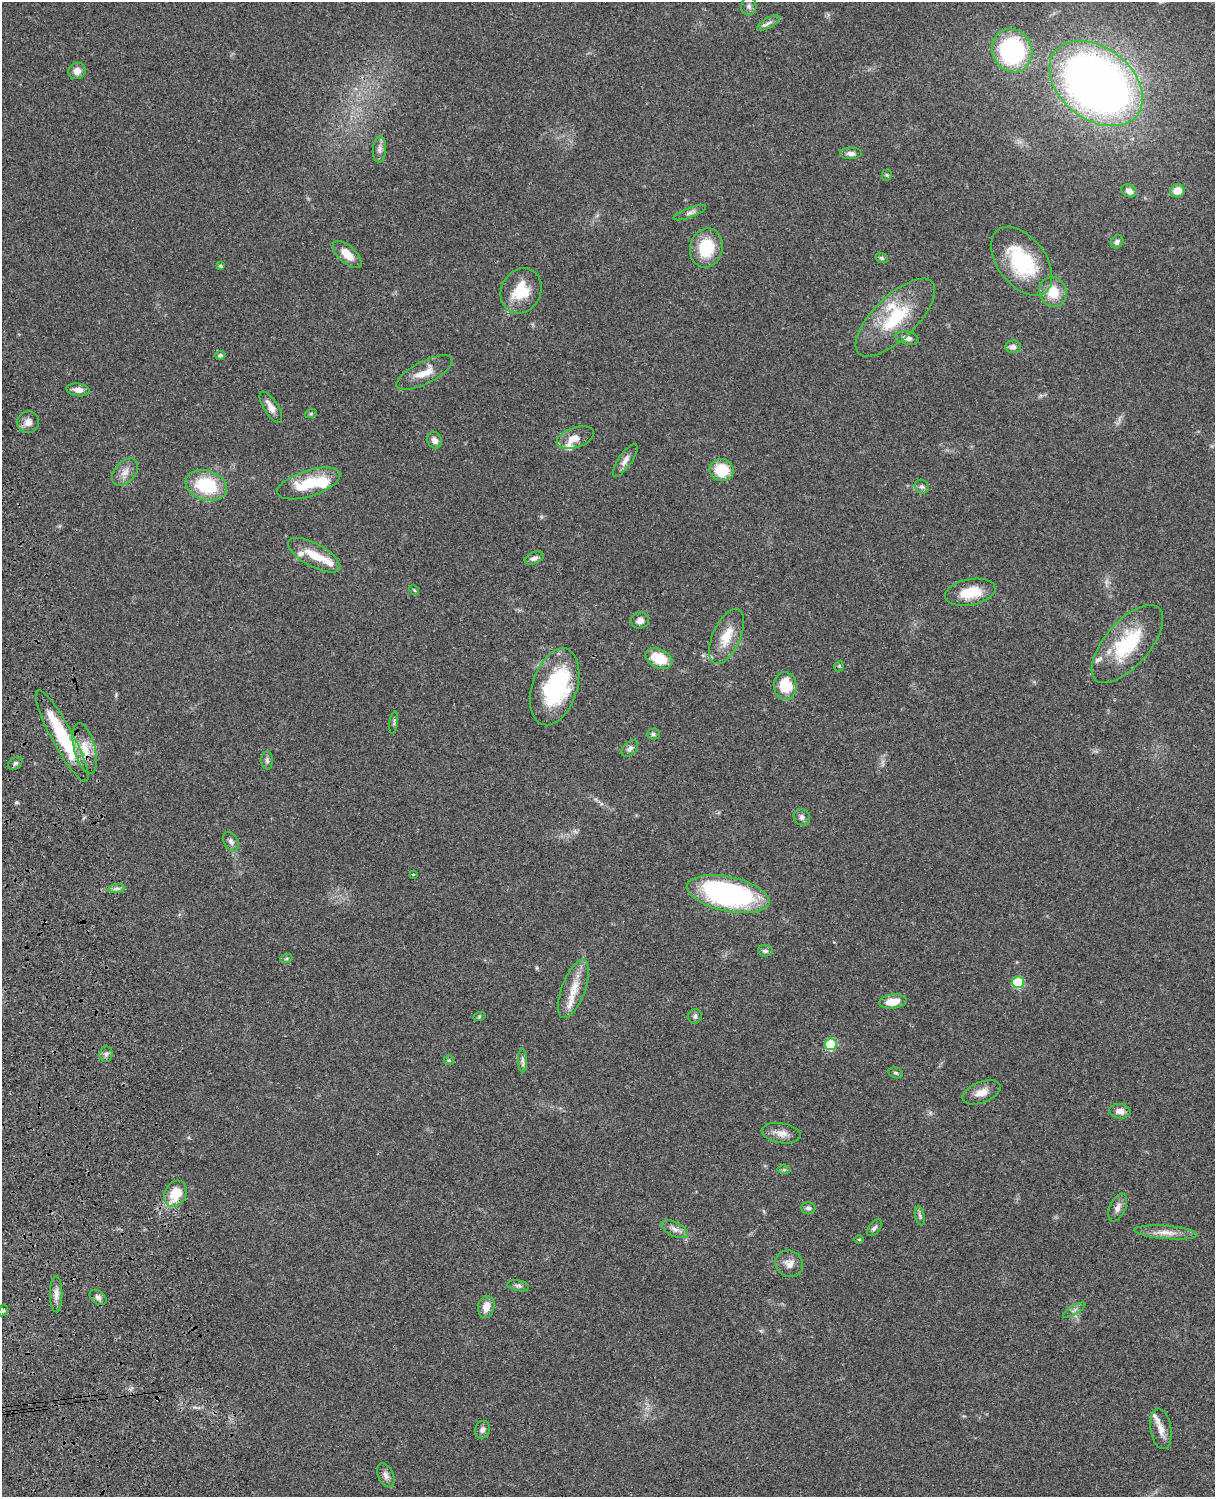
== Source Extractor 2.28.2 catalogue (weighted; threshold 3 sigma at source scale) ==
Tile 7 of 4 x 3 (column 3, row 2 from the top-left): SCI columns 2545-3757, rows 1773-3267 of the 5088 x 4927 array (HDU 1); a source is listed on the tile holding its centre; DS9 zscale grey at full resolution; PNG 1217 x 1499 px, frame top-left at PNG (2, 2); each listed source drawn as its Kron ellipse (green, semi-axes under 4 px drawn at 4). Shown black and unused: <1% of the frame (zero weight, under 3 of 4 exposures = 6% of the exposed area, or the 3 px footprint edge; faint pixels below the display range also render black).
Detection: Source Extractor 2.28.2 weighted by HDU 2 'WHT'; one run over the whole footprint, this tile lists its part. Background 0.0792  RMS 0.0058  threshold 0.0262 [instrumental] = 3 sigma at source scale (4.5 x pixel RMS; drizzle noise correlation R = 1.50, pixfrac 1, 0.05/0.05 arcsec/px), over >= 5 px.
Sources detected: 103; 2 inside a brighter object's white glare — neither listed nor drawn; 8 inside a brighter listed object's ellipse — not listed separately; the other 93 listed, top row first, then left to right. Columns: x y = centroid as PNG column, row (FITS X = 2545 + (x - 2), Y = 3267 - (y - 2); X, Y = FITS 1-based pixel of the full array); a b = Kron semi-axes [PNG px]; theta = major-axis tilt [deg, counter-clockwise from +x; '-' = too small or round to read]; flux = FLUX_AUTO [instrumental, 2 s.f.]
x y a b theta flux
749 6 9 7 86 1.8
768 23 13 5 29 2.2
1012 50 22 20 -65 80
77 71 9 8 - 3.7
1096 84 52 36 -38 470
379 149 13 6 85 2.7
851 153 11 6 0 2.6
887 175 5 5 - 0.77
1129 191 8 6 -28 3.4
1177 191 7 6 - 6.2
690 213 17 5 21 2.2
1117 242 7 6 - 1.9
706 248 20 16 77 21
347 254 18 8 -42 7.5
882 258 6 5 - 1
1022 261 39 24 -53 45
221 266 4 4 - 0.78
521 291 23 19 62 18
1053 292 15 13 -71 12
895 318 51 21 44 34
907 338 12 6 -12 3.6
1013 347 8 6 3 2.6
220 355 5 4 - 1.4
424 373 31 11 27 9.2
78 390 12 6 -7 3.6
271 407 18 7 -58 4.6
311 413 6 4 20 0.71
28 422 11 10 - 4.1
575 438 19 10 18 5.9
435 440 8 7 - 2.9
625 460 19 6 56 3.5
722 470 12 11 - 17
125 472 16 10 46 4.7
309 483 33 13 18 23
206 485 21 15 -18 30
922 487 7 6 - 1.7
314 555 29 11 -29 12
534 558 10 6 23 1.9
414 590 5 4 - 0.6
970 592 26 13 11 15
640 620 9 8 - 3.3
726 636 29 13 66 13
1127 644 48 22 49 38
659 658 14 9 -25 16
839 666 5 4 - 0.72
785 686 14 11 -84 17
555 687 40 22 73 61
394 722 11 3 81 1
653 734 6 5 - 1.1
62 736 52 10 -62 41
630 748 10 6 46 1.9
85 749 26 10 -75 10
267 760 9 5 -88 1.5
15 763 8 5 38 1.4
802 817 8 7 - 2
231 842 10 7 -60 2.2
413 874 3 3 - 0.53
117 889 8 4 8 1.7
728 894 42 17 -12 110
765 951 7 5 -7 1.4
286 959 6 4 19 0.79
1018 982 6 5 - 35
574 989 31 11 69 11
893 1002 14 7 7 8.4
695 1016 7 6 - 1.6
479 1017 6 4 20 0.71
831 1044 6 6 - 34
106 1054 8 6 88 1.7
449 1060 5 5 - 0.69
522 1061 12 4 -88 1.8
896 1073 7 5 -16 1
981 1092 20 10 22 6.3
1120 1111 10 7 -7 3.9
781 1133 19 10 -9 5.2
784 1170 6 4 0 0.89
175 1194 13 10 62 15
808 1208 7 5 -1 1.4
1118 1208 15 8 65 3.3
920 1216 10 4 -78 1.4
874 1228 10 5 52 1.6
675 1229 14 7 -26 3.2
1166 1232 31 6 -5 6.4
859 1239 5 3 - 0.55
789 1264 14 13 - 4.7
518 1286 11 5 -11 1.6
56 1294 18 6 -90 3.6
98 1297 9 6 -38 1.9
486 1307 11 8 79 5.7
1074 1310 13 2 30 1.1
3 1311 6 4 62 0.94
1161 1429 20 10 -80 6.1
482 1430 9 7 69 2.2
386 1475 12 7 -66 2.7
Overlapping masked pixels (flux is a lower limit): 1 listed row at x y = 62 736